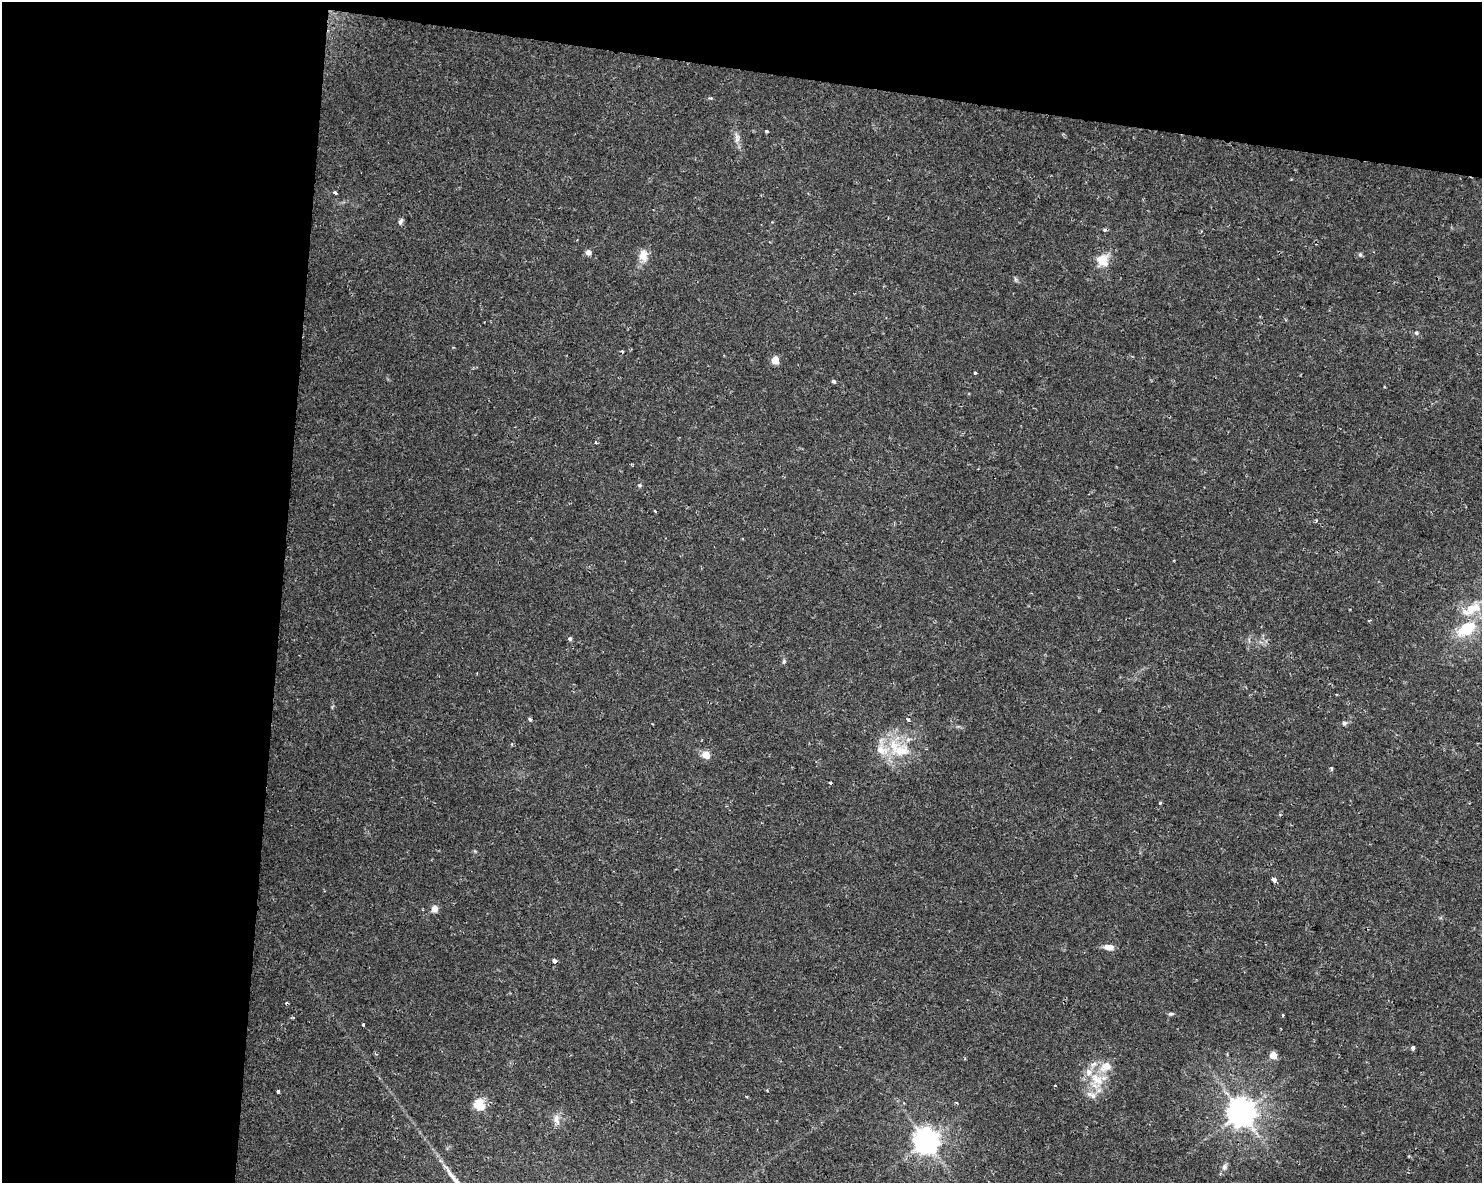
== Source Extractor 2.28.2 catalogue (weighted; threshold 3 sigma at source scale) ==
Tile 1 of 3 x 4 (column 1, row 1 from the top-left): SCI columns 288-1767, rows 3543-4723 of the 4958 x 4735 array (HDU 1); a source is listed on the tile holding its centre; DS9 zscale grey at full resolution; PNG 1484 x 1185 px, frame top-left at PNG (2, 2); no overlay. Shown black and unused: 25% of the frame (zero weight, under 2 of 3 exposures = <1% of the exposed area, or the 3 px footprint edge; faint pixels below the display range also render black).
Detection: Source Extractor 2.28.2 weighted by HDU 2 'WHT'; one run over the whole footprint, this tile lists its part. Background 0.0302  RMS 0.0033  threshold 0.0149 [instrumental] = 3 sigma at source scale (4.5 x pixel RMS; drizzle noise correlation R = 1.50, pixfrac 1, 0.0396/0.0396 arcsec/px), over >= 5 px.
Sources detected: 57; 5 cosmic-ray / hot-pixel residue — not listed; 4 inside a brighter listed object's ellipse — not listed separately; the other 48 listed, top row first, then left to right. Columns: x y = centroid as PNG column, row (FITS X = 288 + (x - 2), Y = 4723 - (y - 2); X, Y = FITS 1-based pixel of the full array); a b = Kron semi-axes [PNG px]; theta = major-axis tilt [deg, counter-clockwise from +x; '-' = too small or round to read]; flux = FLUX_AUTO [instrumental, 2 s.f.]
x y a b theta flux
711 98 5 3 - 0.49
766 131 3 3 - 0.52
737 138 16 6 -88 1.9
335 192 3 3 - 0.93
401 221 9 5 62 0.93
588 252 5 5 - 1.9
1360 254 6 5 - 0.58
643 255 17 11 -85 3.6
1102 260 15 14 - 5.2
1015 279 7 4 -71 0.51
1416 333 5 5 - 0.62
775 360 5 5 - 7.3
975 373 3 3 - 0.39
833 381 5 4 - 0.65
639 485 5 4 - 0.47
655 511 3 2 - 0.34
1471 609 32 14 25 7.8
1369 620 4 2 - 0.37
1466 628 18 11 33 13
570 638 5 5 - 0.63
784 661 6 5 - 0.55
530 719 5 4 - 0.51
908 720 3 3 - 1.2
1344 723 6 6 - 0.77
900 751 29 19 0 12
706 755 6 5 - 4.8
1331 769 4 3 - 0.8
830 782 3 3 - 0.68
1160 803 4 3 - 0.36
1274 880 4 4 - 2.8
434 909 7 6 - 2.3
1109 947 12 7 -3 2.3
554 961 5 4 - 0.89
1171 1014 7 4 1 0.63
1282 1015 3 3 - 0.42
293 1018 3 3 - 0.31
363 1025 3 3 - 1.1
1413 1048 3 3 - 2.2
1273 1055 5 5 - 6.3
1106 1066 17 13 32 4.7
1097 1079 24 13 -41 7.3
278 1091 4 3 - 0.96
1091 1095 17 7 -28 2
479 1104 6 5 - 22
1241 1112 9 8 - 460
557 1119 14 8 -75 2.3
926 1141 8 8 - 350
1224 1167 10 7 70 1.3